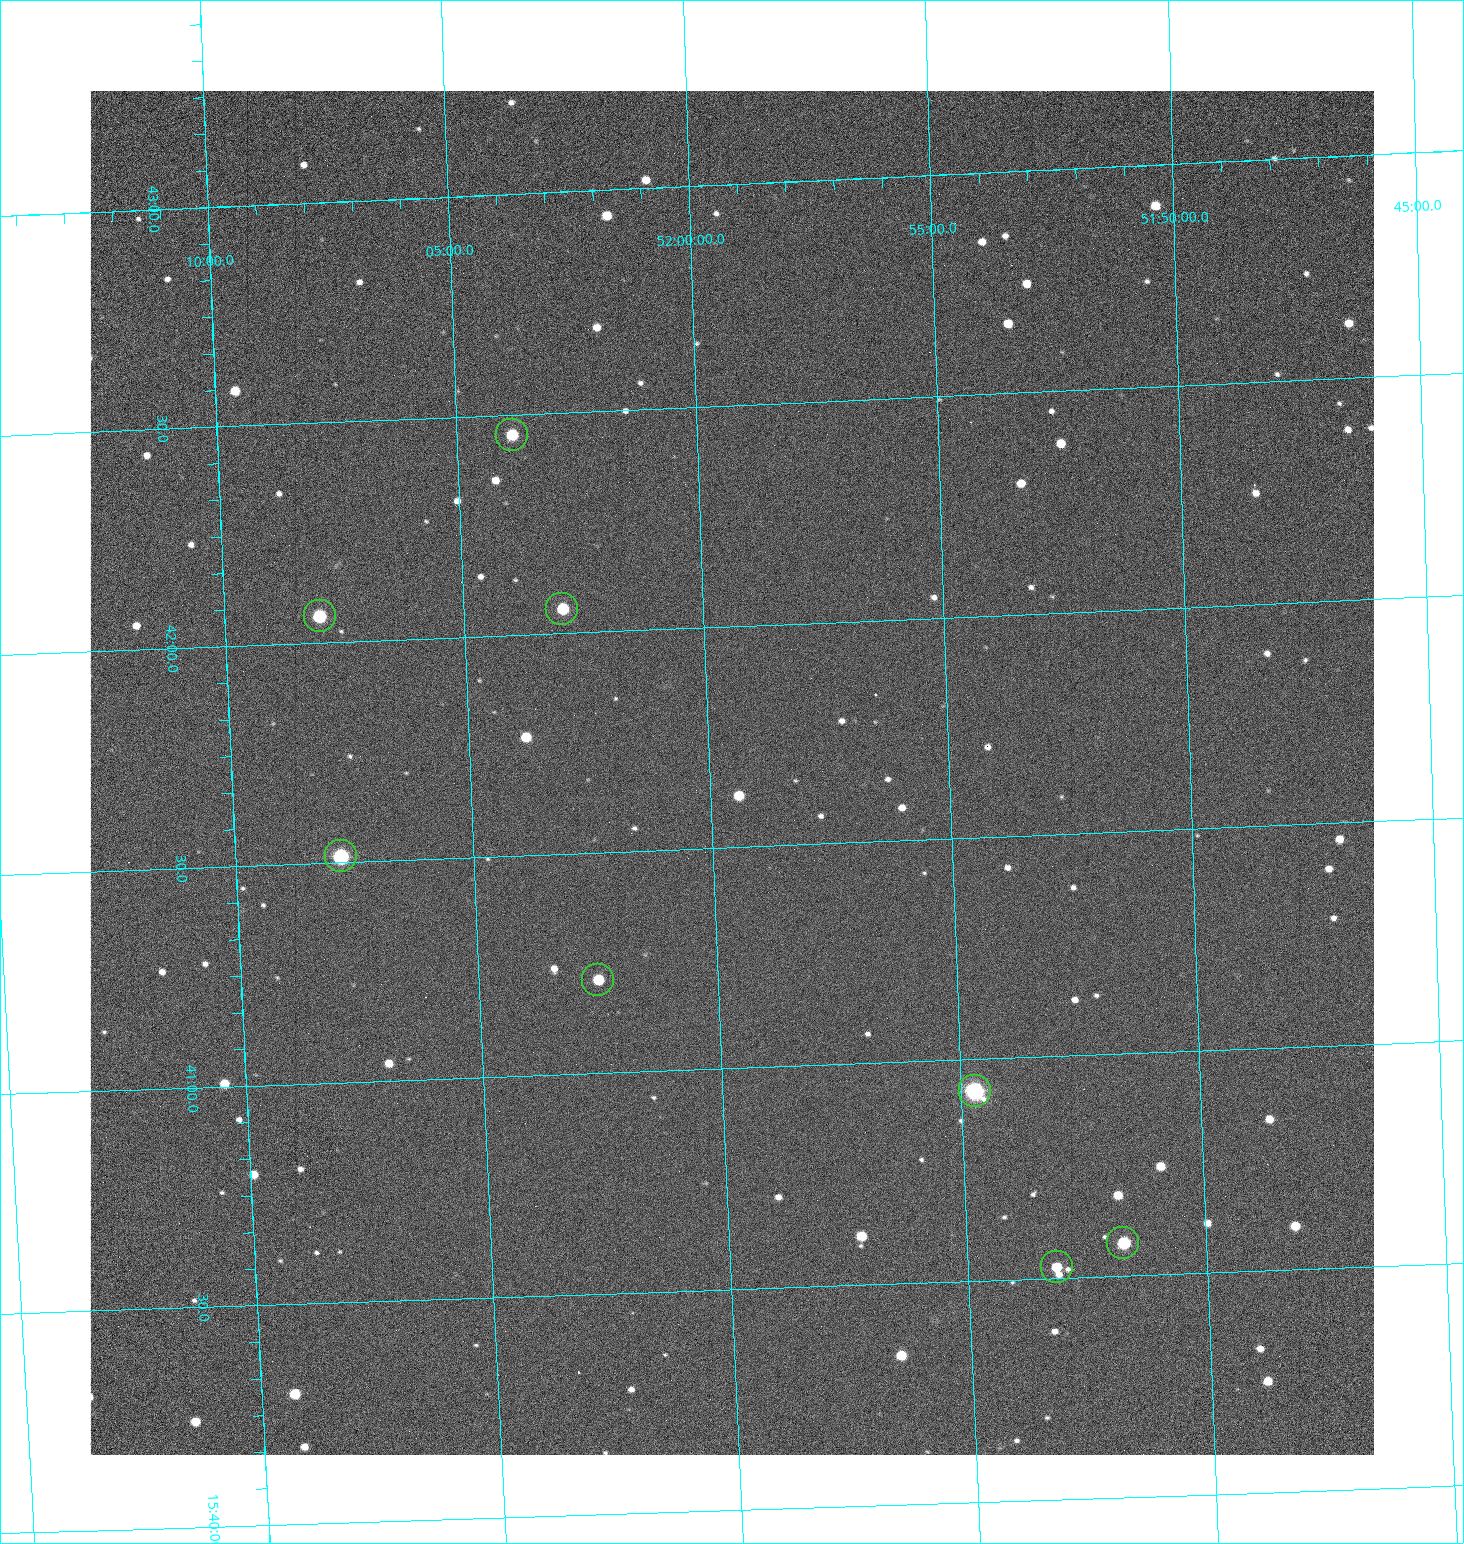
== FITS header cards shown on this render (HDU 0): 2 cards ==
NAXIS1  =                 1284 /fastest changing axis
NAXIS2  =                 1364 /next to fastest changing axis

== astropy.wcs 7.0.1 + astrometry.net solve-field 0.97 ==
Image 1284 x 1364 px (HDU 0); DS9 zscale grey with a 90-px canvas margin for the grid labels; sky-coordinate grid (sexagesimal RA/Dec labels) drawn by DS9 from the SOLVED WCS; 8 Tycho-2 reference stars matched to detected sources circled (green)
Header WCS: RA---TAN/DEC--TAN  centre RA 15:41:40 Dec +52:00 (235.42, +51.99 deg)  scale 1.26 arcsec/px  FOV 26.9' x 28.5'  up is +92 deg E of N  parity flipped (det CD > 0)
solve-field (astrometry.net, Tycho-2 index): VERIFIED the header's WCS against the Tycho-2 star catalogue (8 matches, 0 conflicts) and refined it, rather than solving blind
Solved WCS: RA---TAN-SIP/DEC--TAN-SIP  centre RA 15:41:40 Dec +52:00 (235.42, +51.99 deg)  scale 1.25 arcsec/px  FOV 26.8' x 28.5'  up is +92 deg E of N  parity flipped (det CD > 0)
The solver's refit moves the header's centre by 0.76 arcsec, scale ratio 0.9976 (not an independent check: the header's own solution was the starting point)
Tycho-2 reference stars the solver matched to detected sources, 8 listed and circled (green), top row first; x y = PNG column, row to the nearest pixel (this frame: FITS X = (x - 91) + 1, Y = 1364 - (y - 91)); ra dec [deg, ICRS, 3 dp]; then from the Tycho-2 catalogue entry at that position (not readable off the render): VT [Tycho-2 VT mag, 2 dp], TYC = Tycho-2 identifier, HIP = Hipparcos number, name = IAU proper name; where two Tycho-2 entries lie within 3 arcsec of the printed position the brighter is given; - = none
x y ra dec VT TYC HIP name
513 435 235.614 +52.064 11.61 3489-1132-1 - -
563 609 235.514 +52.049 11.19 3489-1407-1 - -
321 616 235.515 +52.133 11.12 3489-1380-1 - -
342 856 235.378 +52.130 9.31 3489-1322-1 76850 -
599 980 235.303 +52.042 11.52 3489-958-1 - -
976 1091 235.232 +51.912 9.59 3489-824-1 - -
1124 1243 235.143 +51.862 10.97 3489-1016-1 - -
1058 1267 235.131 +51.886 12.29 3489-908-1 - -